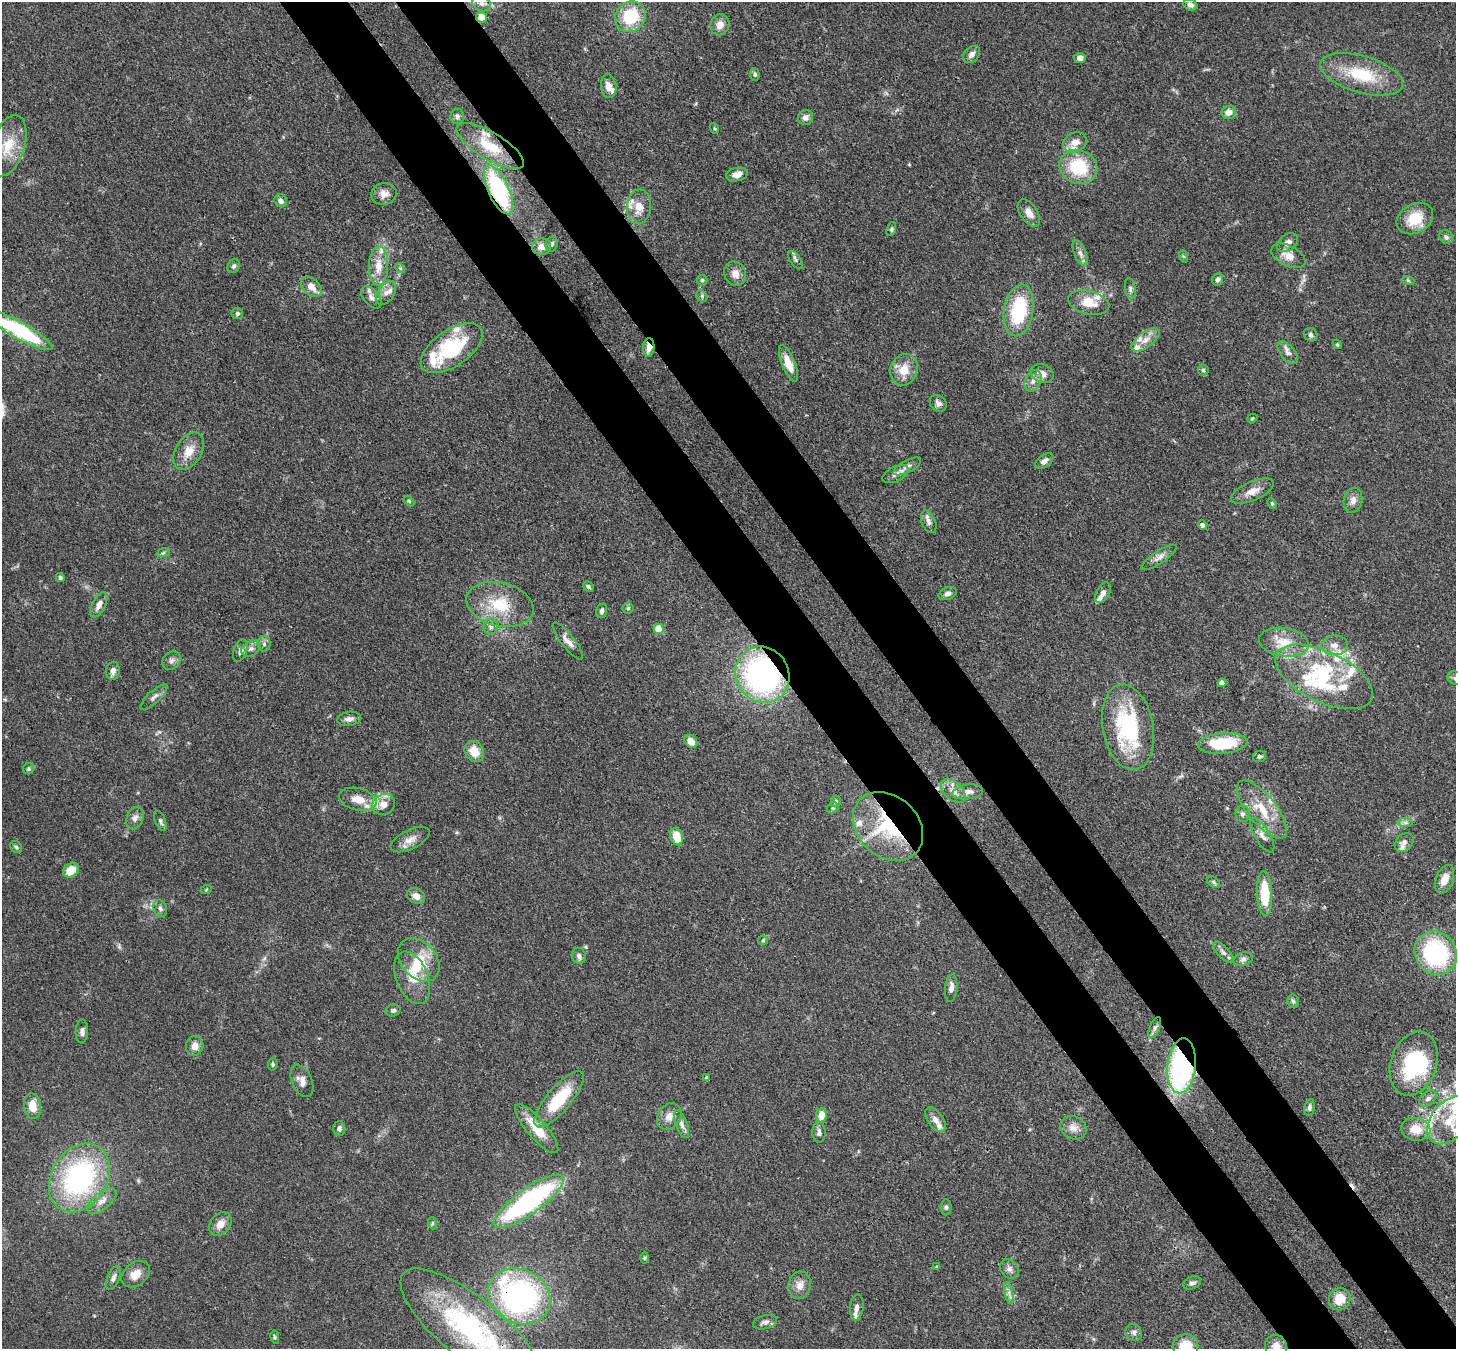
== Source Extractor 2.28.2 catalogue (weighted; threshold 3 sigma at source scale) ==
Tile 6 of 4 x 4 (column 2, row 2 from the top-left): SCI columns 1533-2986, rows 3045-4391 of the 5974 x 5947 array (HDU 1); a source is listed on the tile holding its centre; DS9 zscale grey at full resolution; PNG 1458 x 1351 px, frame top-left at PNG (2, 2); each listed source drawn as its Kron ellipse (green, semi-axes under 4 px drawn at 4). Shown black and unused: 9% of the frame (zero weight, under 3 of 4 exposures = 7% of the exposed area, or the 3 px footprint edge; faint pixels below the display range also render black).
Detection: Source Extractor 2.28.2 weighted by HDU 2 'WHT'; one run over the whole footprint, this tile lists its part. Background 0.0965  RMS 0.004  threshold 0.018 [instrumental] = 3 sigma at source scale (4.5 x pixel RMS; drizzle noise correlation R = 1.50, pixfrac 1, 0.05/0.05 arcsec/px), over >= 5 px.
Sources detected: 212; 3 inside a brighter object's white glare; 1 cosmic-ray / hot-pixel residue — neither listed nor drawn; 24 inside a brighter listed object's ellipse — not listed separately; the other 184 listed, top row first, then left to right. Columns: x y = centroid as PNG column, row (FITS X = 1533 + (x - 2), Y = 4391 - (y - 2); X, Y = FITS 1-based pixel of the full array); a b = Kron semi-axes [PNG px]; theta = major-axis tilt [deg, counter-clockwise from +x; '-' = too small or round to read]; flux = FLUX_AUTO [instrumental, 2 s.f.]
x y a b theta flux
482 3 9 7 -23 1.7
1190 5 7 5 -22 1.4
481 17 6 5 - 5.9
630 17 16 14 47 20
720 25 11 9 71 3.5
972 54 10 7 45 1.9
1080 58 6 5 - 1.9
755 74 6 4 -87 0.71
1362 74 43 18 -16 19
609 86 12 7 -81 3.3
1229 112 7 6 - 3.2
457 116 7 6 - 1
805 117 8 7 - 2
714 128 5 3 - 0.45
1075 142 12 9 25 3.8
8 146 32 16 73 13
490 146 38 13 -31 13
1078 167 19 16 -26 19
737 174 11 6 13 2.8
499 190 26 10 -65 43
384 194 12 11 - 2.8
281 201 7 6 - 1.5
639 207 17 12 84 5.9
1029 213 15 8 -55 3.3
1415 218 19 14 30 10
891 229 7 4 70 0.66
1446 237 7 6 - 1
1287 243 11 8 37 2.6
552 244 8 6 73 1.1
542 247 9 8 - 3.2
1080 253 14 6 -67 2
1183 256 6 4 -70 0.57
1288 256 18 10 -27 4.5
796 260 10 5 -54 0.95
234 266 7 6 - 1
378 266 19 9 88 6.4
400 268 5 4 - 0.55
735 274 12 10 -65 3.4
1218 279 6 5 - 1.2
702 280 5 5 - 0.68
1408 280 6 4 -19 0.62
311 286 12 8 -42 4.2
1130 289 11 5 -79 1.2
386 293 13 8 56 2.7
702 296 6 5 - 0.75
371 297 13 7 -50 2.3
1089 303 21 11 -14 7.7
1019 310 26 14 80 28
237 313 6 5 - 0.83
19 330 37 8 -29 41
1311 335 7 6 - 1
1145 340 16 7 36 3.8
1337 344 5 3 - 0.41
649 347 9 5 88 3.8
452 348 35 18 35 32
1288 353 13 7 -50 2.2
788 363 19 6 -68 5.6
904 370 16 13 69 6.9
1203 370 5 5 - 0.65
1042 374 12 9 -26 3.4
1033 381 11 7 65 2.4
938 403 9 7 -44 1.7
1252 418 5 4 - 0.46
189 451 20 13 58 6
1044 461 10 6 36 1.9
907 466 15 6 27 2
895 474 14 7 26 2
1252 491 23 9 23 4.4
1353 500 12 9 78 2.6
409 501 6 4 -45 0.48
1272 503 6 4 -63 0.53
929 522 12 7 -67 1.8
1202 525 5 4 - 1.5
163 553 7 4 19 0.72
1159 557 21 6 33 2.6
60 578 4 4 - 0.79
588 586 6 4 -46 0.79
1103 593 11 6 62 2.2
947 594 9 6 20 1.6
500 604 34 21 -13 17
99 605 14 6 63 2.4
628 608 5 5 - 0.66
602 611 7 5 73 1.1
491 626 8 7 - 1.6
658 629 5 5 - 12
568 641 23 6 -52 2.9
1284 642 25 14 -9 8.9
264 644 8 6 -89 1.3
1334 645 13 10 5 3.7
251 649 10 7 28 1.9
240 651 12 6 72 1.6
172 661 10 8 47 1.6
113 671 9 7 80 2
762 675 29 26 -60 96
1324 677 53 25 -26 34
1455 678 8 6 -28 1.3
1222 683 4 4 - 2.7
154 697 17 6 43 2
349 719 12 7 10 2
1128 727 43 25 -79 43
691 742 7 5 -48 4.1
1223 744 25 10 5 20
474 751 11 9 -56 6.3
1259 756 6 5 - 0.87
28 769 5 5 - 0.75
953 791 14 9 -42 3.3
968 792 15 7 7 2.7
358 799 19 11 -13 6.2
836 802 5 5 - 0.68
384 804 11 10 - 4
833 808 6 5 - 0.63
1262 809 36 14 -51 13
1243 814 8 7 - 1.2
135 818 11 8 66 1.9
160 821 11 5 -67 1.1
1405 822 7 4 -1 1
888 826 39 30 -43 38
1262 835 19 7 -59 2.6
677 837 9 6 -73 8.1
410 839 21 9 26 3.9
1404 842 10 8 44 1.9
16 847 7 5 -47 0.79
71 870 8 6 41 8.1
1445 879 15 8 69 4.8
1213 882 7 4 -38 0.78
206 890 6 3 21 0.44
1265 893 22 7 -87 15
416 896 9 7 -28 2.9
160 908 8 6 -66 1.3
763 940 5 5 - 0.5
1223 952 13 5 -47 1.5
1436 953 22 20 -53 47
579 956 8 7 - 1.5
1243 959 10 6 15 1.5
419 960 24 17 -49 12
412 978 27 16 -68 9.1
951 988 14 6 84 2.4
1293 1001 6 5 - 0.84
393 1010 7 6 - 0.94
1155 1028 11 5 67 1.5
82 1031 12 6 87 1.6
195 1046 10 8 77 2.8
273 1064 6 5 - 0.76
1414 1064 33 23 71 36
1182 1066 27 14 84 86
706 1078 4 3 - 0.78
302 1081 17 10 -65 3.3
1428 1098 10 6 39 1.7
559 1099 35 12 50 19
32 1106 13 8 -81 6.6
1309 1107 8 5 79 1
821 1115 7 5 83 5.5
669 1116 14 11 54 3.5
935 1120 14 7 -55 2.8
1450 1120 28 18 48 15
682 1124 15 5 -69 2
339 1128 7 6 - 1.4
1073 1128 13 11 -25 3.3
537 1129 31 9 -50 9.6
1416 1129 15 11 -9 6.9
819 1132 10 6 -87 1.6
79 1178 36 28 58 73
102 1201 17 8 38 3.4
529 1201 42 12 36 70
946 1207 8 5 88 0.95
432 1223 6 4 -72 0.51
220 1224 13 9 51 3.6
644 1258 6 4 89 0.52
937 1267 4 3 - 0.41
1009 1269 10 8 -49 1.9
135 1274 16 11 39 4.7
113 1278 12 6 67 1.6
1192 1283 9 6 20 1.3
799 1285 14 11 80 3.5
1009 1293 11 4 -78 1.5
519 1296 32 27 -28 92
1340 1299 11 10 - 7.3
857 1307 13 6 83 1.8
765 1322 12 7 15 1.6
471 1329 88 30 -39 74
1134 1332 9 8 - 1.5
275 1337 7 4 -79 0.66
1186 1346 12 11 - 9.9
1276 1346 11 10 - 3.7
Overlapping masked pixels (flux is a lower limit): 9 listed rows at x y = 481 17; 490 146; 499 190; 649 347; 500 604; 762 675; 888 826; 1182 1066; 519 1296
Isophote crosses this tile's border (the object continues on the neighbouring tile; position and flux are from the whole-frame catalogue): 7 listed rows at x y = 8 146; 19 330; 1455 678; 1450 1120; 471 1329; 1186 1346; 1276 1346